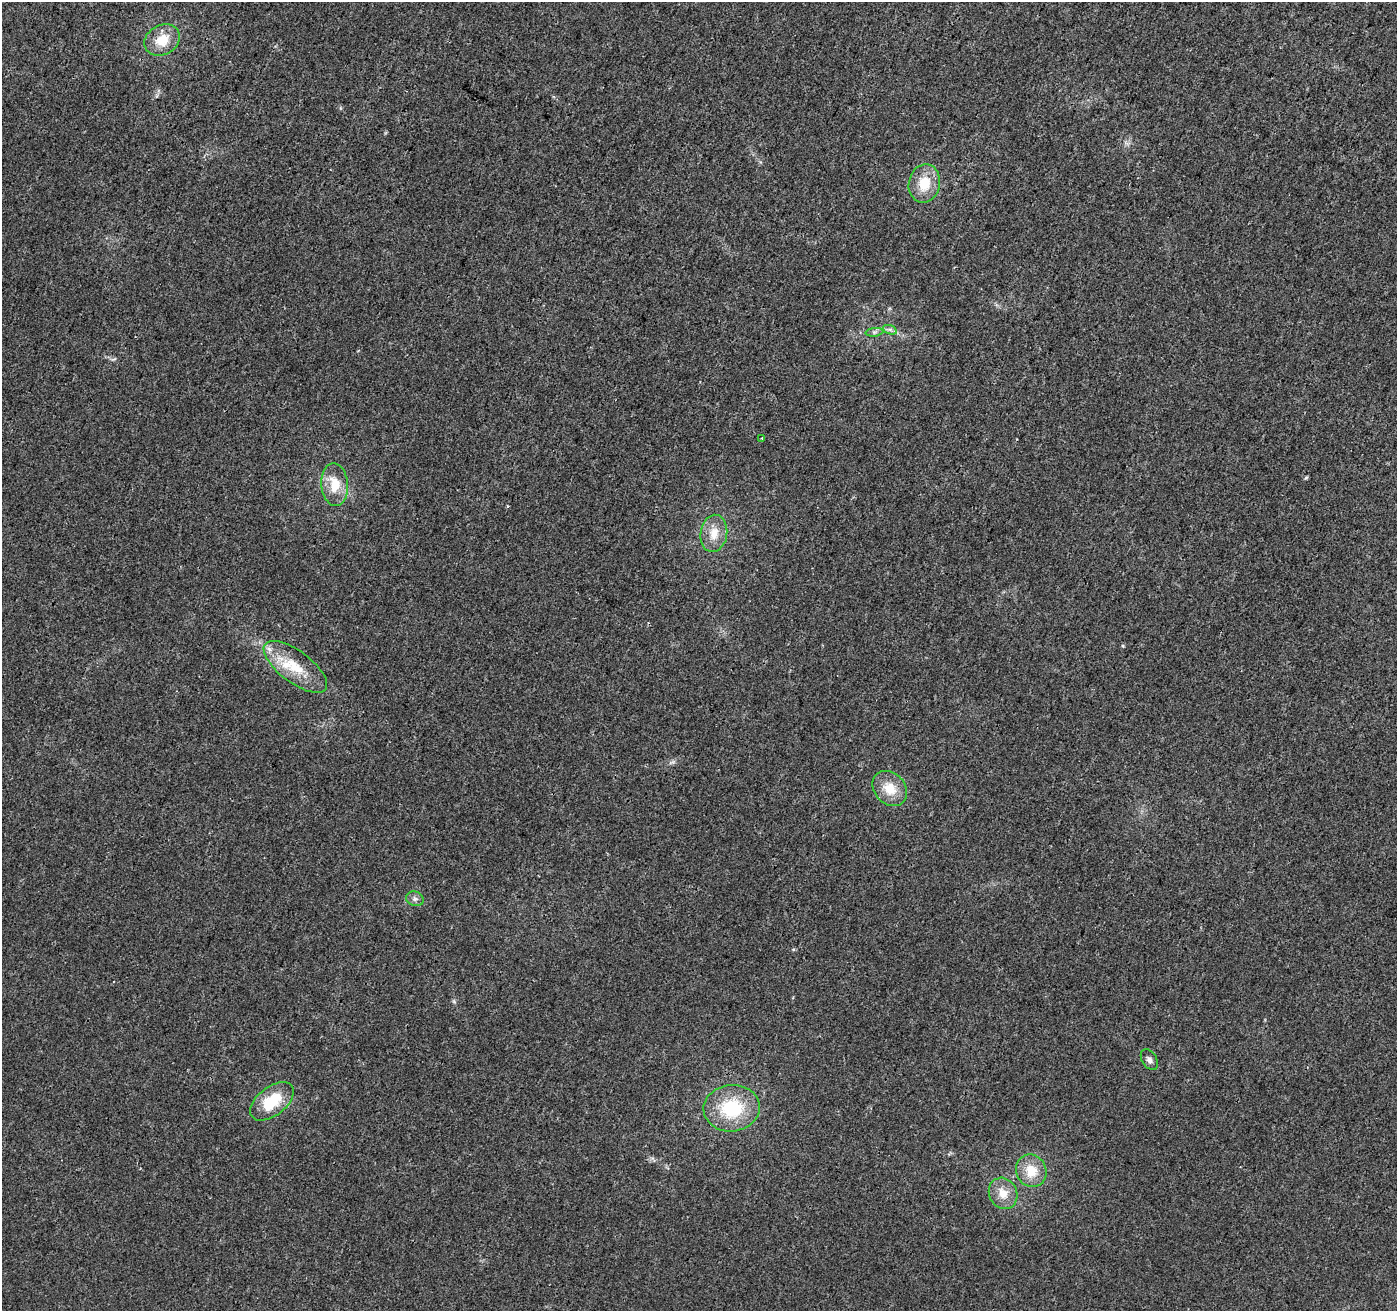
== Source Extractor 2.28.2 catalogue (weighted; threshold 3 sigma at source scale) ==
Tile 10 of 4 x 4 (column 2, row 3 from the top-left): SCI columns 1407-2801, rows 1528-2836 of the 5612 x 5737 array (HDU 1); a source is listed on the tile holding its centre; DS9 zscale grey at full resolution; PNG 1399 x 1313 px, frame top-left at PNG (2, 2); each listed source drawn as its Kron ellipse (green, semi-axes under 4 px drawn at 4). Shown black and unused: <1% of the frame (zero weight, under 3 of 4 exposures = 1% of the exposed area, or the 3 px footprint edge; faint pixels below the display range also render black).
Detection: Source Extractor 2.28.2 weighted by HDU 2 'WHT'; one run over the whole footprint, this tile lists its part. Background 0.00894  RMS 0.0029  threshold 0.0129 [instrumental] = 3 sigma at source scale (4.5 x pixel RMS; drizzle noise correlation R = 1.50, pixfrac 1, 0.0396/0.0396 arcsec/px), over >= 5 px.
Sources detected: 15; all 15 listed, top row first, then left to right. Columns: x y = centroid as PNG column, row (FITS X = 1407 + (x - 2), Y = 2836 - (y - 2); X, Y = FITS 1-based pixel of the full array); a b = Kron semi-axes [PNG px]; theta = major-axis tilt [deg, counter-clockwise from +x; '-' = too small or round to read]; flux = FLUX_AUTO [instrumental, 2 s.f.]
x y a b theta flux
162 40 18 15 29 6.5
924 183 19 15 77 7.2
890 330 7 4 -19 0.73
874 332 9 3 5 0.66
762 438 3 3 - 0.22
335 485 21 13 -86 6.5
714 533 19 13 81 4.7
295 667 38 16 -37 11
890 789 19 15 -47 5.8
415 899 9 7 -18 1.1
1149 1060 11 7 -58 1.3
272 1101 25 14 38 11
732 1108 28 23 5 18
1031 1171 16 15 - 6.3
1003 1193 16 14 -64 4.4
Unlisted compact peaks at least as high as the median listed source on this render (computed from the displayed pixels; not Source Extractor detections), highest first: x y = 1306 478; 1123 646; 454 1001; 793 949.